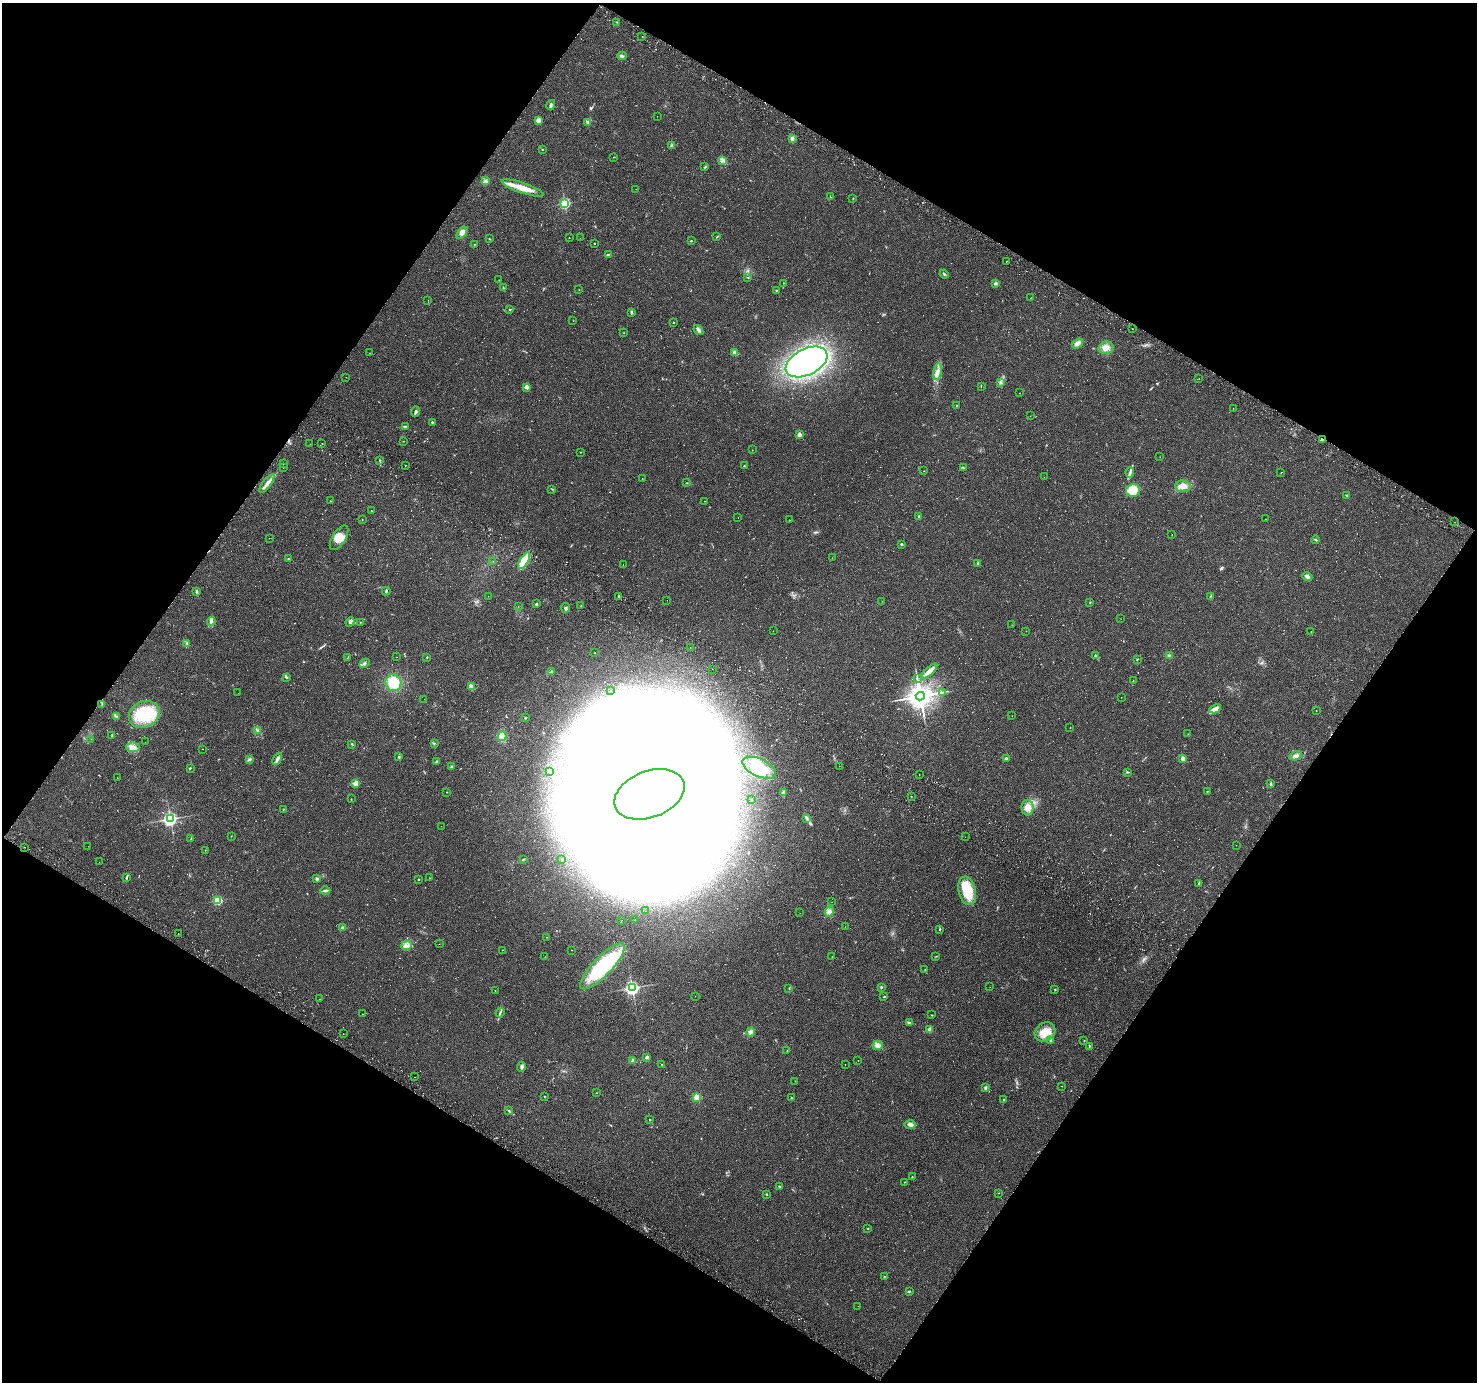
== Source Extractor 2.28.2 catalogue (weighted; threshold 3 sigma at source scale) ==
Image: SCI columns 35-5931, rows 239-5758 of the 5972 x 6063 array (HDU 1 of 3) = the unmasked area's bounding box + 8 px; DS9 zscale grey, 4 x 4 block average (1 PNG px = mean of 4 x 4 image px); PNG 1479 x 1384 px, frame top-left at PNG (2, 3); each listed source drawn as its Kron ellipse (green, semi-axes under 4 px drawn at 4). Shown black and unused: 48% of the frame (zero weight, under 3 of 6 exposures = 3% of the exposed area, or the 3 px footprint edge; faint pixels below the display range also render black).
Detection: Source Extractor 2.28.2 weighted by HDU 2 'WHT'. Background -0.00391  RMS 0.0056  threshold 0.0231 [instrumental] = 3 sigma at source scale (4.09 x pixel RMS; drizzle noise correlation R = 1.36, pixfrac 0.8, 0.0396/0.0396 arcsec/px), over >= 5 px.
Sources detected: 343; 4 too faint to see at this stretch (4 x 4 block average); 39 inside a brighter object's white glare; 2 cosmic-ray / hot-pixel residue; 1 long thin detection or spike segment (spike, bleed or trail) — neither listed nor drawn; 1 coinciding with a brighter row at this scale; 8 inside a brighter listed object's ellipse — not listed separately; the other 288 listed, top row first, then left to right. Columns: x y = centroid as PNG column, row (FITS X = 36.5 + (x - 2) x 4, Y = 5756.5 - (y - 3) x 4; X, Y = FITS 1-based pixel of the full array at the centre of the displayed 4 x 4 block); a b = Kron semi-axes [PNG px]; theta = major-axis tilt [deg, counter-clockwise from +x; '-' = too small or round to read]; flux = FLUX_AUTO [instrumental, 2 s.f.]
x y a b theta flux
617 22 2 2 - 1.9
642 36 2 2 - 0.96
622 56 4 2 - 4.8
551 105 5 3 - 7
657 116 2 2 - 0.35
538 120 4 4 - 12
588 122 2 2 - 2.2
792 139 3 3 - 7.1
672 146 2 2 - 24
542 149 2 2 - 1.4
614 157 2 2 - 1.1
723 160 3 3 - 6.1
705 167 3 2 - 2.5
486 180 2 2 - 2.4
522 188 22 5 -19 50
636 189 2 2 - 0.41
830 197 2 2 - 0.91
853 199 2 2 - 1
565 204 2 2 - 380
462 233 7 4 54 16
717 237 4 2 - 2.1
569 238 2 2 - 0.72
580 238 2 2 - 0.39
489 239 2 2 - 1.7
691 241 3 2 - 1.7
594 243 2 2 - 2.8
474 244 2 2 - 1.7
608 254 3 2 - 2.6
1006 261 2 2 - 0.91
944 274 5 2 - 5
748 277 3 2 - 1.3
499 280 2 2 - 0.81
784 283 2 2 - 0.71
995 283 2 2 - 25
503 288 4 2 - 2.6
579 289 2 2 - 0.78
776 290 2 2 - 1.5
1031 298 2 2 - 0.58
428 300 2 2 - 0.52
510 310 2 2 - 9.8
631 312 3 3 - 3.9
573 320 2 2 - 1.1
673 322 2 2 - 4
1133 329 2 2 - 0.66
698 330 5 3 - 7.6
624 333 2 2 - 0.69
1077 343 6 4 35 15
1106 348 7 6 - 23
370 353 2 2 - 0.69
735 353 2 2 - 50
807 362 22 13 27 830
937 372 8 3 79 12
346 377 2 2 - 0.33
1199 379 2 2 - 0.46
1001 382 2 2 - 3
981 386 2 2 - 0.79
526 387 2 2 - 40
1020 393 2 2 - 0.6
956 405 2 2 - 1.2
1233 409 2 2 - 0.58
415 411 5 3 - 5.2
1030 416 2 2 - 0.42
432 422 2 2 - 3.4
405 427 3 2 - 4.4
799 435 2 2 - 40
1322 440 4 2 - 4.9
403 441 2 2 - 0.78
310 444 2 2 - 0.4
322 444 2 2 - 1.5
752 450 2 2 - 0.74
580 452 2 2 - 0.8
1160 457 2 2 - 0.7
379 460 2 2 - 1.2
283 464 2 2 - 1
405 466 2 2 - 0.96
744 466 2 2 - 4.6
283 468 2 2 - 0.72
963 468 2 2 - 1.1
923 471 2 2 - 0.65
1130 472 5 2 - 6.3
1281 473 2 2 - 0.62
1044 477 2 2 - 0.42
642 479 2 2 - 0.92
687 483 2 2 - 0.92
267 484 11 3 53 14
1183 486 7 6 - 21
552 489 2 2 - 1.4
1133 490 7 6 - 69
1347 495 3 2 - 2.2
330 501 2 2 - 0.75
705 501 2 2 - 1.1
371 511 2 2 - 1.1
919 516 2 2 - 3.8
738 517 2 2 - 0.42
362 519 2 2 - 0.88
1265 519 2 2 - 0.39
789 520 2 2 - 0.83
1454 522 2 2 - 0.39
1172 535 2 2 - 0.71
269 538 2 2 - 0.4
339 538 14 6 58 32
1315 540 4 2 - 2.9
901 544 2 2 - 3.2
288 558 2 2 - 1.2
832 558 2 2 - 0.5
493 561 2 2 - 0.62
524 561 9 4 59 80
977 564 2 2 - 1.9
623 565 2 2 - 0.43
1307 577 5 3 - 11
197 591 2 2 - 2.4
386 591 4 2 - 3.3
488 596 2 2 - 0.47
619 596 2 2 - 2
1210 596 3 2 - 2.3
667 600 2 2 - 0.33
882 601 2 2 - 0.42
1090 602 2 2 - 1
536 604 2 2 - 5.3
581 606 2 2 - 1.2
518 607 2 2 - 0.55
565 608 5 3 - 7.1
1121 619 2 2 - 0.45
211 621 4 3 - 6
350 622 5 3 - 6.3
360 622 2 2 - 1.2
1012 625 2 2 - 0.6
773 631 2 2 - 0.37
1026 631 2 2 - 0.87
1311 632 2 2 - 0.76
187 643 2 2 - 3.5
690 647 2 2 - 0.51
595 653 2 2 - 0.69
1095 656 3 2 - 3.6
1169 656 3 2 - 3.7
397 657 2 2 - 0.57
427 657 2 2 - 1.4
347 658 2 2 - 1.1
1137 659 3 2 - 1.7
365 663 5 2 - 3.7
712 669 2 2 - 1.3
929 671 10 3 42 23
551 672 3 2 - 3.3
286 677 2 2 - 2.4
917 678 2 2 - 1.1
1133 681 2 2 - 0.83
393 683 8 7 - 66
471 686 4 3 - 5.8
611 691 2 2 - 0.52
942 692 2 2 - 1.4
238 693 2 2 - 0.44
920 696 4 4 - 3700
1121 697 2 2 - 0.41
424 699 2 2 - 0.37
102 704 2 2 - 1.5
1215 709 6 4 28 12
1316 710 2 2 - 0.77
144 714 16 13 25 150
1012 716 2 2 - 0.61
116 717 2 2 - 2.8
525 718 3 2 - 2.2
1070 727 2 2 - 0.83
258 730 2 2 - 1.4
1188 734 2 2 - 0.48
112 735 3 2 - 2
502 736 5 4 - 30
91 739 2 2 - 0.47
145 742 2 2 - 0.77
434 743 2 2 - 0.97
352 744 3 2 - 1.3
133 747 7 5 -6 15
202 749 2 2 - 0.52
1296 756 6 4 20 11
399 757 2 2 - 3.6
1006 758 2 2 - 11
277 759 6 3 64 11
1183 759 3 2 - 14
250 760 2 2 - 1.6
437 761 3 2 - 3.8
451 766 2 2 - 3.8
839 766 2 2 - 0.52
190 768 3 2 - 2.8
759 768 18 9 -24 79
550 771 3 2 - 2.4
1127 772 3 2 - 2.6
919 775 2 2 - 0.65
117 778 2 2 - 0.62
356 783 2 2 - 61
1271 784 4 2 - 3.1
447 792 2 2 - 1.1
1207 792 2 2 - 1.3
783 793 4 3 - 9.8
649 794 36 23 21 19000
911 796 2 2 - 1.8
351 799 2 2 - 1.1
752 800 2 2 - 0.94
1028 808 8 6 -88 28
283 809 2 2 - 1
806 818 4 2 - 4.5
170 819 3 2 - 890
441 826 2 2 - 0.38
231 836 2 2 - 1
965 837 2 2 - 0.61
191 839 2 2 - 1.3
1236 845 2 2 - 0.46
88 846 2 2 - 0.53
25 847 2 2 - 1.3
205 850 2 2 - 0.9
523 859 4 2 - 2.3
561 860 2 2 - 1.2
99 862 2 2 - 0.39
126 878 4 2 - 2.9
429 878 2 2 - 1.2
317 879 2 2 - 18
419 879 2 2 - 4.6
1199 883 2 2 - 2.2
325 891 5 2 - 6.6
967 891 15 8 -77 100
218 900 2 2 - 230
832 902 2 2 - 0.38
646 911 2 2 - 0.41
829 912 5 4 - 11
800 913 2 2 - 0.47
622 920 2 2 - 0.5
635 920 2 2 - 0.75
845 927 2 2 - 0.49
343 928 4 3 - 7.2
940 929 2 2 - 1.8
178 934 2 2 - 0.95
546 937 2 2 - 0.87
439 944 2 2 - 0.45
406 946 5 4 - 11
502 950 2 2 - 0.58
572 950 2 2 - 0.62
936 956 3 2 - 1.2
545 957 2 2 - 0.67
832 957 2 2 - 0.73
602 966 30 9 46 290
925 970 2 2 - 0.84
881 987 2 2 - 1.8
990 987 2 2 - 0.37
632 988 2 2 - 850
789 988 2 2 - 1.2
1055 989 2 2 - 1.7
495 990 2 2 - 0.65
695 996 2 2 - 0.32
884 997 2 2 - 1.9
320 999 2 2 - 0.76
500 1013 5 2 - 4.2
362 1014 2 2 - 0.53
932 1015 2 2 - 1.2
909 1023 3 2 - 3.1
930 1029 2 2 - 51
751 1032 4 4 - 11
1045 1032 11 9 36 38
343 1034 2 2 - 1.2
1051 1040 2 2 - 10
1084 1040 2 2 - 1.6
878 1045 5 4 - 11
1089 1046 3 2 - 2
787 1050 2 2 - 0.78
647 1057 2 2 - 23
858 1060 2 2 - 0.55
633 1061 2 2 - 42
662 1064 3 2 - 2.1
845 1064 2 2 - 0.81
522 1067 5 4 - 6.7
415 1077 2 2 - 0.81
795 1081 2 2 - 0.57
1062 1086 2 2 - 0.68
985 1087 4 2 - 3.9
596 1093 2 2 - 1.1
545 1097 2 2 - 3.8
697 1097 2 2 - 160
791 1098 3 2 - 1.7
1004 1099 2 2 - 1.9
509 1111 3 2 - 3.8
650 1120 2 2 - 1.2
910 1125 6 3 0 9.4
912 1177 2 2 - 1.8
904 1182 2 2 - 0.98
779 1186 3 2 - 1.2
998 1193 2 2 - 0.6
766 1194 2 2 - 1.9
868 1228 2 2 - 2.6
884 1277 2 2 - 1.6
909 1291 3 2 - 2.4
858 1306 2 2 - 0.38
Overlapping masked pixels (flux is a lower limit): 1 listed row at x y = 1322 440
Diffuse or blended objects may show on this block-average render without a row.